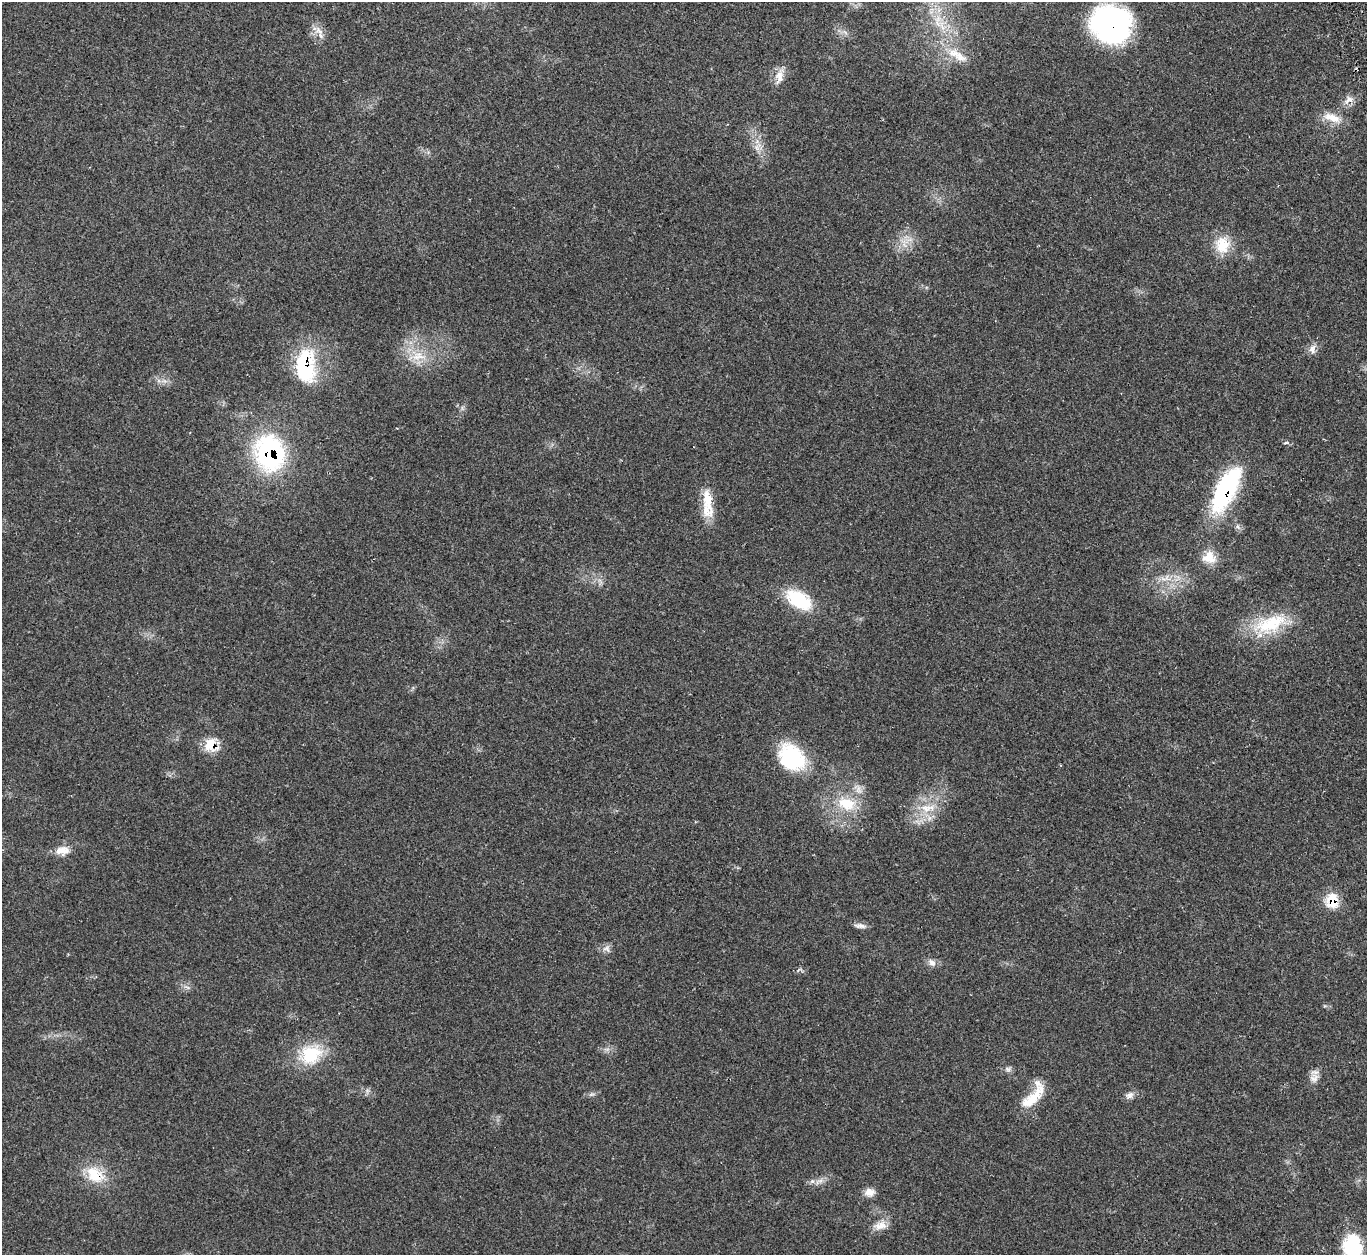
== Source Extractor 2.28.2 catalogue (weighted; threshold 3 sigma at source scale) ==
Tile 10 of 4 x 4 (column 2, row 3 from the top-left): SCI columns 1430-2794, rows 1438-2690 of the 5583 x 5512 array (HDU 1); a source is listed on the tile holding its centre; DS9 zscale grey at full resolution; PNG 1369 x 1257 px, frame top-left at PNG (2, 2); no overlay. Shown black and unused: <1% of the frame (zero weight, under 2 of 3 exposures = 4% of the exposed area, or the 3 px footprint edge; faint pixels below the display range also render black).
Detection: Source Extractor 2.28.2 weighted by HDU 2 'WHT'; one run over the whole footprint, this tile lists its part. Background 0.11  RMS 0.0081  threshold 0.0363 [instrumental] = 3 sigma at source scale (4.5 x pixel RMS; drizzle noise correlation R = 1.50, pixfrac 1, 0.05/0.05 arcsec/px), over >= 5 px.
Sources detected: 46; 1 inside a brighter object's white glare — not listed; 2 inside a brighter listed object's ellipse — not listed separately; the other 43 listed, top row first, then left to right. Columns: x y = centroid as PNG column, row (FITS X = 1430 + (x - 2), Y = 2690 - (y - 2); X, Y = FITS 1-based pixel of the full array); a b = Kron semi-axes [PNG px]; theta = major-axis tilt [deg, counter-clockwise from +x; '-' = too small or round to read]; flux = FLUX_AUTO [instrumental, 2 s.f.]
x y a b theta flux
1111 25 37 33 -21 170
942 26 17 5 -75 6.9
319 31 15 9 -16 6.5
960 57 22 12 -37 12
780 78 16 11 73 8.3
1349 100 15 9 27 5.7
1332 118 27 11 -20 11
757 147 10 4 -81 3.3
909 240 8 4 18 2.8
1222 245 23 19 -81 19
1312 349 14 8 -89 4.6
418 356 22 12 5 16
302 362 40 24 63 49
1286 443 7 3 9 0.98
269 453 43 33 -77 110
1226 490 56 21 63 93
708 499 40 13 81 21
1238 527 6 4 -71 1.8
1209 557 17 14 -18 12
1165 578 16 8 20 7.9
799 600 31 17 -31 41
1271 624 46 23 20 43
211 745 19 16 -48 16
792 757 31 24 -42 60
1061 765 4 3 - 0.69
846 803 28 19 -17 29
926 808 19 10 -8 13
62 851 19 11 4 9.4
1332 900 15 12 90 20
860 926 16 6 -5 3.6
606 949 12 8 -33 3.7
932 962 12 8 -44 4.3
311 1055 31 25 22 35
1008 1069 9 6 -16 2.5
1314 1078 13 11 22 5.8
592 1094 9 4 19 1.7
1129 1095 12 9 29 3.9
1033 1097 38 12 45 22
95 1175 28 19 -43 23
819 1181 15 5 28 4.3
870 1192 13 10 -2 6
880 1225 18 10 9 8.3
1352 1246 27 21 -89 44
Overlapping masked pixels (flux is a lower limit): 7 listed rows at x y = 1111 25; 302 362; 269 453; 1226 490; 211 745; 1332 900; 95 1175
Isophote crosses this tile's border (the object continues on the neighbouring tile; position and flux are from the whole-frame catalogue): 1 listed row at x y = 1352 1246